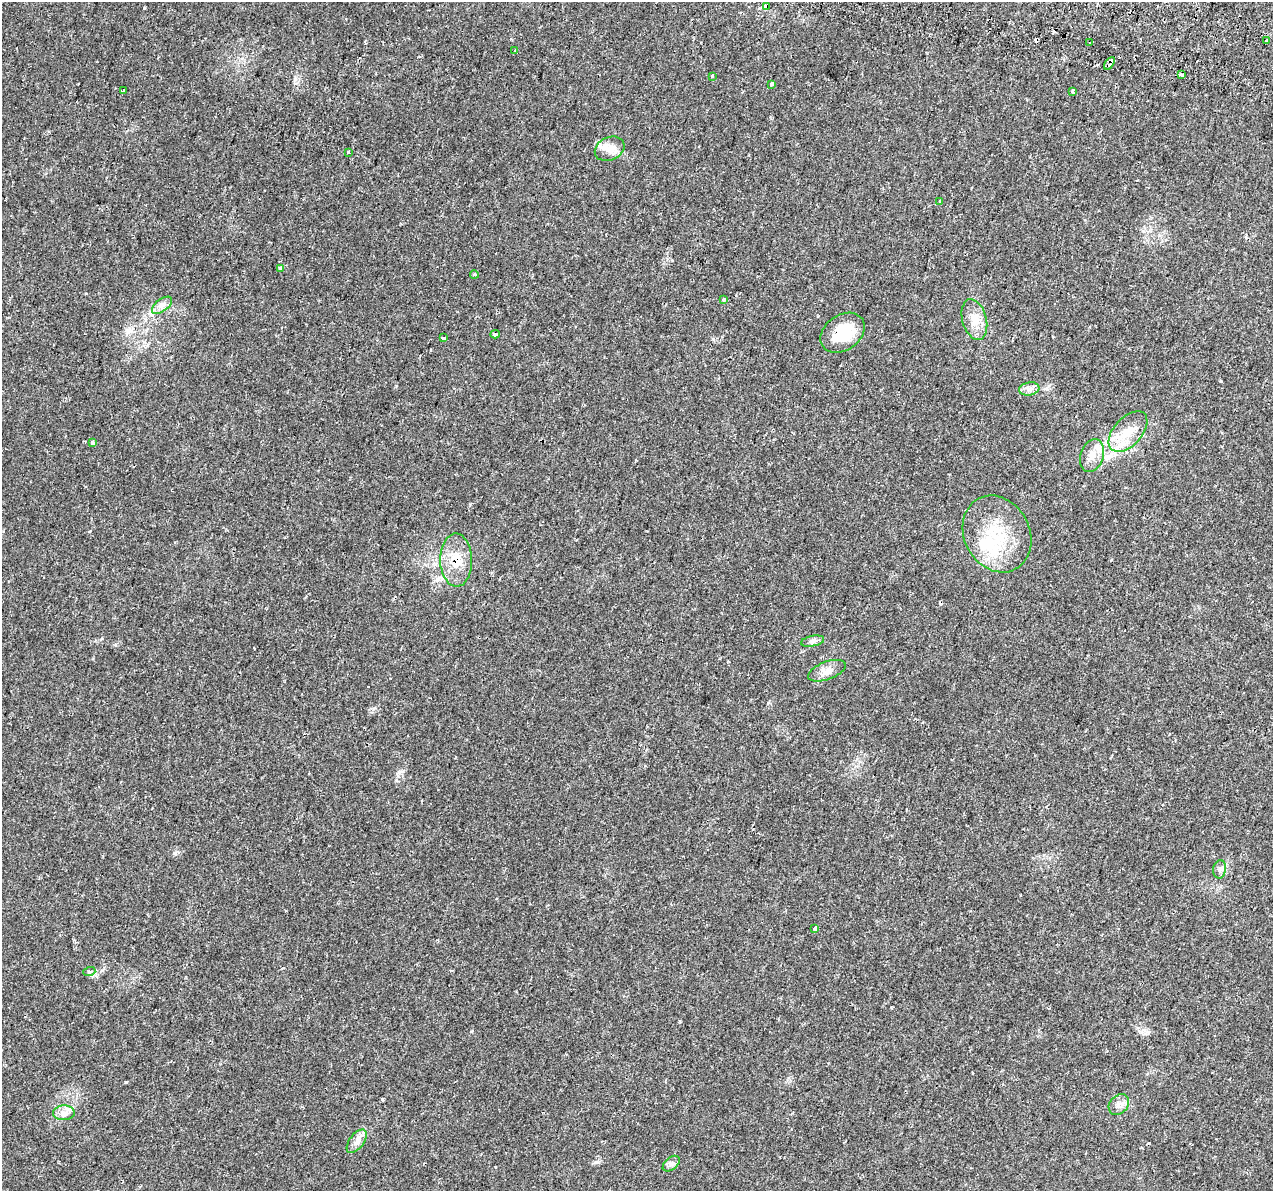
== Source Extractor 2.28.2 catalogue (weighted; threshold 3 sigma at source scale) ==
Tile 10 of 4 x 4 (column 2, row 3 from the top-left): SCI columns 1340-2610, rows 1544-2732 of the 5212 x 5405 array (HDU 1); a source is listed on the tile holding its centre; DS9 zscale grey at full resolution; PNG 1275 x 1193 px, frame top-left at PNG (2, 2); each listed source drawn as its Kron ellipse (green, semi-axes under 4 px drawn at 4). Shown black and unused: <1% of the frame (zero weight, under 2 of 3 exposures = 5% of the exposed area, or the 3 px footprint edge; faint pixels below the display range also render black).
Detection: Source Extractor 2.28.2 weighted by HDU 2 'WHT'; one run over the whole footprint, this tile lists its part. Background 0.0529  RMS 0.0041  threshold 0.0187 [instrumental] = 3 sigma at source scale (4.5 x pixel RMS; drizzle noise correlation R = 1.50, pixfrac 1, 0.0396/0.0396 arcsec/px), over >= 5 px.
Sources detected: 44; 6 cosmic-ray / hot-pixel residue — neither listed nor drawn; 2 inside a brighter listed object's ellipse — not listed separately; the other 36 listed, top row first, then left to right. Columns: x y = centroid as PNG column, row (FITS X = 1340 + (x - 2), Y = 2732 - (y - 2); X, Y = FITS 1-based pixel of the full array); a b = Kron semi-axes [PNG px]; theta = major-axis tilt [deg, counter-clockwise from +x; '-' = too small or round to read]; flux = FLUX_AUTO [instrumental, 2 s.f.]
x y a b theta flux
766 6 4 3 - 7.4
1267 40 4 3 - 2.3
1090 43 3 2 - 0.31
515 50 3 3 - 1
1110 63 7 3 53 3.1
1181 75 4 3 - 3
712 76 4 3 - 0.52
771 84 4 3 - 1.7
123 91 3 2 - 0.85
1073 91 4 3 - 1.2
610 149 15 11 26 4.1
348 152 3 3 - 0.72
940 201 3 3 - 1.3
280 268 3 3 - 1.4
474 274 4 4 - 0.8
724 300 3 3 - 4.8
162 305 12 6 37 2.1
974 319 21 12 -75 5.8
843 333 24 17 35 14
495 334 4 4 - 4
443 338 4 3 - 2.8
1029 389 10 6 9 1.9
1128 432 24 14 47 8.9
92 442 4 3 - 1.8
1092 456 17 11 70 4.5
997 534 40 32 -62 24
456 560 26 16 -89 10
813 641 12 5 11 1.3
827 671 20 9 20 3.3
1220 869 9 6 81 1.5
815 928 4 3 - 2.9
89 972 6 4 18 0.57
1119 1104 11 8 45 2.3
64 1113 11 7 2 2.3
357 1141 14 7 53 2.5
671 1164 10 6 40 1.4
Overlapping masked pixels (flux is a lower limit): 4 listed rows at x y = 766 6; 1110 63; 843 333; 456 560
Unlisted compact peaks at least as high as the median listed source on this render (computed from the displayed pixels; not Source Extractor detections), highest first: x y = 126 1082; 175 853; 596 1162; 1221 381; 471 1031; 399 772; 768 703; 470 504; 382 1099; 373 709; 90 531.